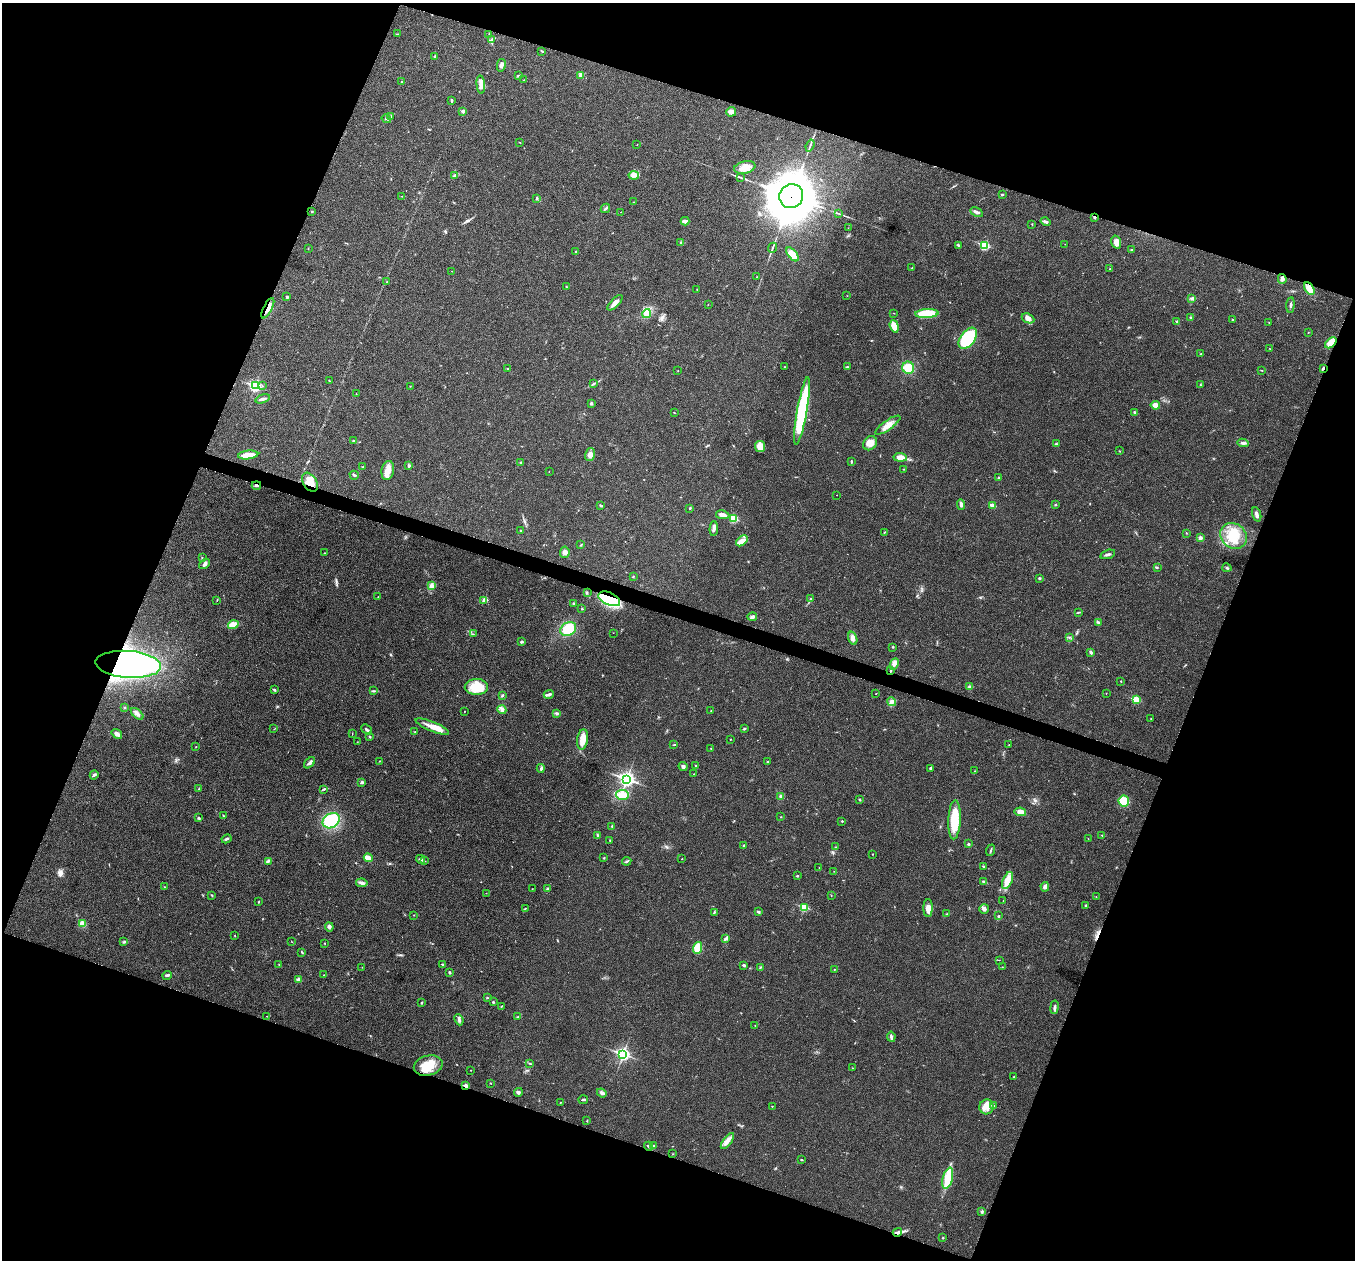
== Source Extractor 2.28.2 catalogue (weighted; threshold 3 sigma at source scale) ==
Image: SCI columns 3-5412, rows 135-5165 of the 5419 x 5431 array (HDU 1 of 3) = the unmasked area's bounding box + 8 px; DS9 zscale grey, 4 x 4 block average (1 PNG px = mean of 4 x 4 image px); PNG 1357 x 1262 px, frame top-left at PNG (2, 3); each listed source drawn as its Kron ellipse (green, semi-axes under 4 px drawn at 4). Shown black and unused: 40% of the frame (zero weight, under 3 of 4 exposures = <1% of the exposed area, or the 3 px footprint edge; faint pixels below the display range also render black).
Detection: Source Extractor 2.28.2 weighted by HDU 2 'WHT'. Background 0.021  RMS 0.004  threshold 0.0182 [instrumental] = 3 sigma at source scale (4.5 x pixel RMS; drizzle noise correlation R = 1.50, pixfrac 1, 0.05/0.05 arcsec/px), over >= 5 px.
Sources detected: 349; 3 inside a brighter object's white glare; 3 cosmic-ray / hot-pixel residue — neither listed nor drawn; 4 coinciding with a brighter row at this scale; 11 inside a brighter listed object's ellipse — not listed separately; the other 328 listed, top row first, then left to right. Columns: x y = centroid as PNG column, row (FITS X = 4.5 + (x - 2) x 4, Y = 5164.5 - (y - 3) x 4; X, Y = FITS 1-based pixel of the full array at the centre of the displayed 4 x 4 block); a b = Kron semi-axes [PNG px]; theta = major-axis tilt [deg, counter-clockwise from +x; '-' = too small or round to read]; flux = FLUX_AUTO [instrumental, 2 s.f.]
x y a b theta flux
397 34 2 2 - 1.2
489 34 3 2 - 1.7
492 40 3 2 - 3.5
542 51 4 2 - 2.2
435 56 3 2 - 3.2
501 65 6 3 78 7
581 75 2 2 - 18
519 76 3 2 - 1.8
523 80 2 2 - 0.51
402 81 2 2 - 1.2
481 85 9 3 -85 16
452 101 4 2 - 3
463 111 2 2 - 19
731 112 5 4 - 9.3
391 117 2 2 - 1.1
386 119 5 2 - 3.1
520 142 3 2 - 0.84
637 145 2 2 - 0.63
810 146 6 2 69 3.7
745 167 11 6 13 24
455 175 4 3 - 3.7
634 175 5 4 - 7.9
740 177 4 2 - 2.1
1002 194 2 2 - 3.7
401 196 2 2 - 0.83
791 196 12 11 - 12000
537 198 4 2 - 2.9
634 202 2 2 - 0.49
605 208 5 2 - 3.3
312 211 2 2 - 2.4
621 212 2 2 - 0.82
977 212 7 3 -26 6.3
839 213 3 2 - 1.2
1094 218 2 2 - 2.1
685 221 4 2 - 15
1046 222 5 2 - 6.2
1032 224 2 2 - 1.1
848 228 2 2 - 0.68
1116 242 7 4 -74 16
681 243 3 2 - 2.5
1065 244 2 2 - 0.45
958 245 4 2 - 2.4
984 246 2 2 - 180
308 248 2 2 - 0.77
772 248 5 2 - 3.2
1131 250 2 2 - 1.3
576 251 2 2 - 1.3
792 254 8 4 -50 27
912 268 2 2 - 0.85
1110 269 2 2 - 1.8
452 271 2 2 - 0.75
757 277 2 2 - 0.81
1282 279 5 3 - 10
387 282 2 2 - 0.86
566 287 2 2 - 1
1309 289 7 4 -59 20
697 290 2 2 - 0.64
847 296 2 2 - 0.67
287 297 3 2 - 2.6
1192 298 3 3 - 3.7
615 303 10 3 46 16
708 304 2 2 - 0.64
1290 305 7 2 83 4.6
268 308 11 3 63 14
894 313 2 2 - 0.69
647 314 4 4 - 19
927 314 11 4 3 86
1028 318 6 4 -25 10
1191 318 2 2 - 4.1
1233 320 2 2 - 1.9
1177 321 3 2 - 2
1269 323 2 2 - 0.59
894 326 6 3 -73 34
1308 332 2 2 - 0.92
968 338 12 7 53 190
1331 343 7 4 41 22
1269 348 2 2 - 0.62
1201 354 2 2 - 1.9
784 367 2 2 - 1
847 367 2 2 - 1.7
908 368 6 6 - 39
1323 368 3 2 - 3
507 369 3 2 - 1.6
1261 370 2 2 - 0.94
678 371 2 2 - 1.1
329 381 3 2 - 1.9
594 383 2 2 - 1.5
1200 385 2 2 - 1.1
255 386 3 2 - 360
262 386 2 2 - 1.4
410 386 2 2 - 0.8
356 394 2 2 - 0.53
263 399 7 2 18 7.2
591 403 3 3 - 3.7
1155 405 4 4 - 13
802 411 34 5 80 230
1134 412 3 2 - 3.3
674 413 2 2 - 2.4
888 425 15 4 35 23
354 441 3 2 - 2.7
870 443 8 6 50 19
1243 443 5 3 - 6.3
1056 444 2 2 - 1.2
760 447 5 5 - 27
1119 451 2 2 - 0.96
248 455 10 3 6 37
590 455 6 5 - 12
900 457 6 3 -5 30
851 461 3 2 - 2.5
521 462 3 2 - 2.1
409 466 3 2 - 3.8
363 467 2 2 - 1.3
904 469 2 2 - 0.87
388 471 10 6 80 22
549 471 2 2 - 0.95
354 475 5 2 - 3.7
999 478 3 2 - 2.2
310 482 10 6 -57 36
256 485 4 2 - 4.6
837 495 2 2 - 0.87
961 504 5 2 - 7
601 505 3 2 - 2.9
992 505 3 2 - 16
1055 505 2 2 - 4.9
690 508 3 2 - 1.6
1257 514 7 2 -72 7.7
723 515 7 4 -10 13
733 519 2 2 - 160
714 529 7 3 87 6.5
520 531 2 2 - 1.2
884 532 2 2 - 1.1
1186 533 2 2 - 0.8
1234 536 14 12 -37 60
1200 538 3 3 - 7.3
742 541 7 4 40 18
581 545 3 2 - 2.1
565 552 6 4 83 9.1
324 553 2 2 - 0.94
1108 554 7 2 17 5.6
202 558 2 2 - 1.3
205 564 6 3 36 6.8
1157 568 3 2 - 1.7
1227 568 4 2 - 3.1
633 576 2 2 - 1
1039 578 3 2 - 2.4
431 586 3 2 - 3
587 593 2 2 - 1
378 597 2 2 - 0.62
609 599 11 6 -25 160
810 599 3 2 - 1.7
217 600 3 2 - 1.3
484 600 4 3 - 5
573 603 2 2 - 1.8
582 609 2 2 - 1.4
1079 612 4 2 - 1.9
752 617 5 3 - 5.8
1098 622 4 2 - 3.4
233 625 5 4 - 29
568 629 8 6 33 58
613 633 2 2 - 0.47
473 634 2 2 - 0.72
1069 637 2 2 - 0.99
853 638 7 4 -72 14
522 642 4 2 - 3.5
892 647 2 2 - 1.5
1091 652 4 3 - 3.6
128 664 33 13 -4 860
894 664 6 4 65 8.3
890 671 2 2 - 1.7
1121 681 2 2 - 2.7
476 687 11 8 1 60
970 687 2 2 - 1.4
274 690 3 2 - 3
374 691 4 2 - 2.3
1106 693 2 2 - 0.65
549 694 5 3 - 6.5
876 694 2 2 - 0.73
502 695 3 2 - 2.6
1136 700 2 2 - 110
892 702 5 3 - 6.4
125 707 3 2 - 1.7
502 710 4 4 - 7.7
711 710 2 2 - 1
465 711 2 2 - 0.92
556 713 4 2 - 3.4
137 714 7 3 -41 9
1151 719 2 2 - 0.77
432 727 18 5 -22 25
274 729 2 2 - 0.45
367 729 6 2 -41 5.8
744 729 3 2 - 2.3
415 732 2 2 - 1
117 734 6 3 -38 13
352 734 2 2 - 0.97
370 737 4 2 - 1.8
583 739 10 5 81 26
730 739 2 2 - 1
357 742 2 2 - 0.6
674 745 3 2 - 1.9
1009 745 2 2 - 1.3
196 747 2 2 - 1
711 749 2 2 - 0.72
379 761 2 2 - 1.1
767 762 2 2 - 0.83
310 763 6 3 45 7.7
696 765 2 2 - 1.7
683 766 4 3 - 5.4
541 768 4 2 - 3.6
931 768 2 2 - 3.8
975 771 2 2 - 0.79
693 774 2 2 - 0.62
94 775 4 3 - 4.2
627 779 4 3 - 720
362 782 4 2 - 4.3
198 789 2 2 - 0.72
324 789 4 2 - 3.3
622 795 6 5 - 33
780 796 4 2 - 3.3
859 800 2 2 - 6.5
1124 801 5 5 - 38
1020 812 6 3 -11 19
223 816 2 2 - 2.1
781 817 2 2 - 1.1
199 818 4 2 - 3.1
954 820 19 6 87 76
331 821 9 7 32 130
842 821 2 2 - 3.8
612 826 2 2 - 2.1
597 835 3 2 - 2.5
1102 835 2 2 - 1.9
1088 838 2 2 - 0.68
227 839 5 2 - 4.3
610 841 2 2 - 0.91
968 844 3 2 - 2
744 845 2 2 - 2.5
835 847 2 2 - 1.7
991 850 6 2 70 3.1
872 854 2 2 - 1.1
368 858 4 3 - 25
604 858 2 2 - 1.9
421 859 4 3 - 5.4
682 859 2 2 - 0.83
268 861 3 2 - 2.4
425 861 2 2 - 0.92
627 861 5 2 - 3.4
819 867 2 2 - 0.54
984 867 2 2 - 11
834 871 2 2 - 0.55
797 876 2 2 - 2.7
984 881 3 2 - 5
1007 881 9 4 66 28
362 883 6 3 -9 6.5
164 887 2 2 - 0.96
1045 887 5 3 - 6.1
532 889 2 2 - 0.78
547 889 3 2 - 2.5
486 893 2 2 - 0.8
212 895 2 2 - 1.9
831 896 2 2 - 0.87
1096 897 2 2 - 1.1
1003 901 2 2 - 0.57
259 902 2 2 - 1.4
1086 905 3 2 - 2.1
525 908 2 2 - 1.1
804 908 2 2 - 130
928 908 9 4 90 18
984 909 5 4 - 8
758 912 3 2 - 3.9
714 913 4 2 - 2.1
946 914 2 2 - 0.84
414 915 2 2 - 0.76
999 915 2 2 - 0.98
82 924 2 2 - 25
329 927 4 3 - 5.5
235 936 2 2 - 1
725 939 3 3 - 4.2
124 942 3 2 - 2.6
292 942 2 2 - 0.74
324 943 3 2 - 0.83
698 948 6 4 70 41
302 952 3 2 - 1.8
999 960 2 2 - 0.78
279 964 2 2 - 0.72
443 965 2 2 - 7.5
744 965 2 2 - 7.3
362 967 2 2 - 0.64
760 967 3 2 - 1
1002 967 2 2 - 0.78
835 969 2 2 - 0.86
449 972 3 2 - 3.3
167 975 5 3 - 4.6
324 975 2 2 - 0.9
299 980 2 2 - 31
487 998 2 2 - 1.8
493 1002 2 2 - 2.7
421 1003 2 2 - 1.8
501 1006 2 2 - 1.1
1055 1007 7 2 81 5.4
267 1016 2 2 - 0.92
518 1017 3 2 - 1.9
459 1020 5 3 - 5.2
755 1026 2 2 - 0.99
891 1037 5 2 - 5.6
623 1054 3 2 - 610
530 1063 4 2 - 1.5
428 1066 15 10 14 52
853 1068 2 2 - 0.56
471 1070 2 2 - 0.96
1014 1077 2 2 - 1.3
491 1083 2 2 - 0.77
466 1086 2 2 - 37
518 1092 4 3 - 4.4
602 1093 5 3 - 5.1
583 1100 4 2 - 3.7
561 1102 2 2 - 0.99
772 1106 2 2 - 2.1
993 1106 2 2 - 0.99
986 1107 7 7 - 20
587 1121 3 2 - 1.4
727 1141 9 4 54 13
649 1146 4 2 - 4.7
653 1146 2 2 - 1.6
673 1154 2 2 - 0.6
801 1160 2 2 - 2.2
948 1178 11 5 75 43
982 1211 4 2 - 2.9
897 1232 4 2 - 5.3
943 1238 2 2 - 1.8
Overlapping masked pixels (flux is a lower limit): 12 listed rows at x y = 791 196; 1282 279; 1309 289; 268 308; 1323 368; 310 482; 256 485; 609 599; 128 664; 890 671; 466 1086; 897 1232
Diffuse or blended objects may show on this block-average render without a row.